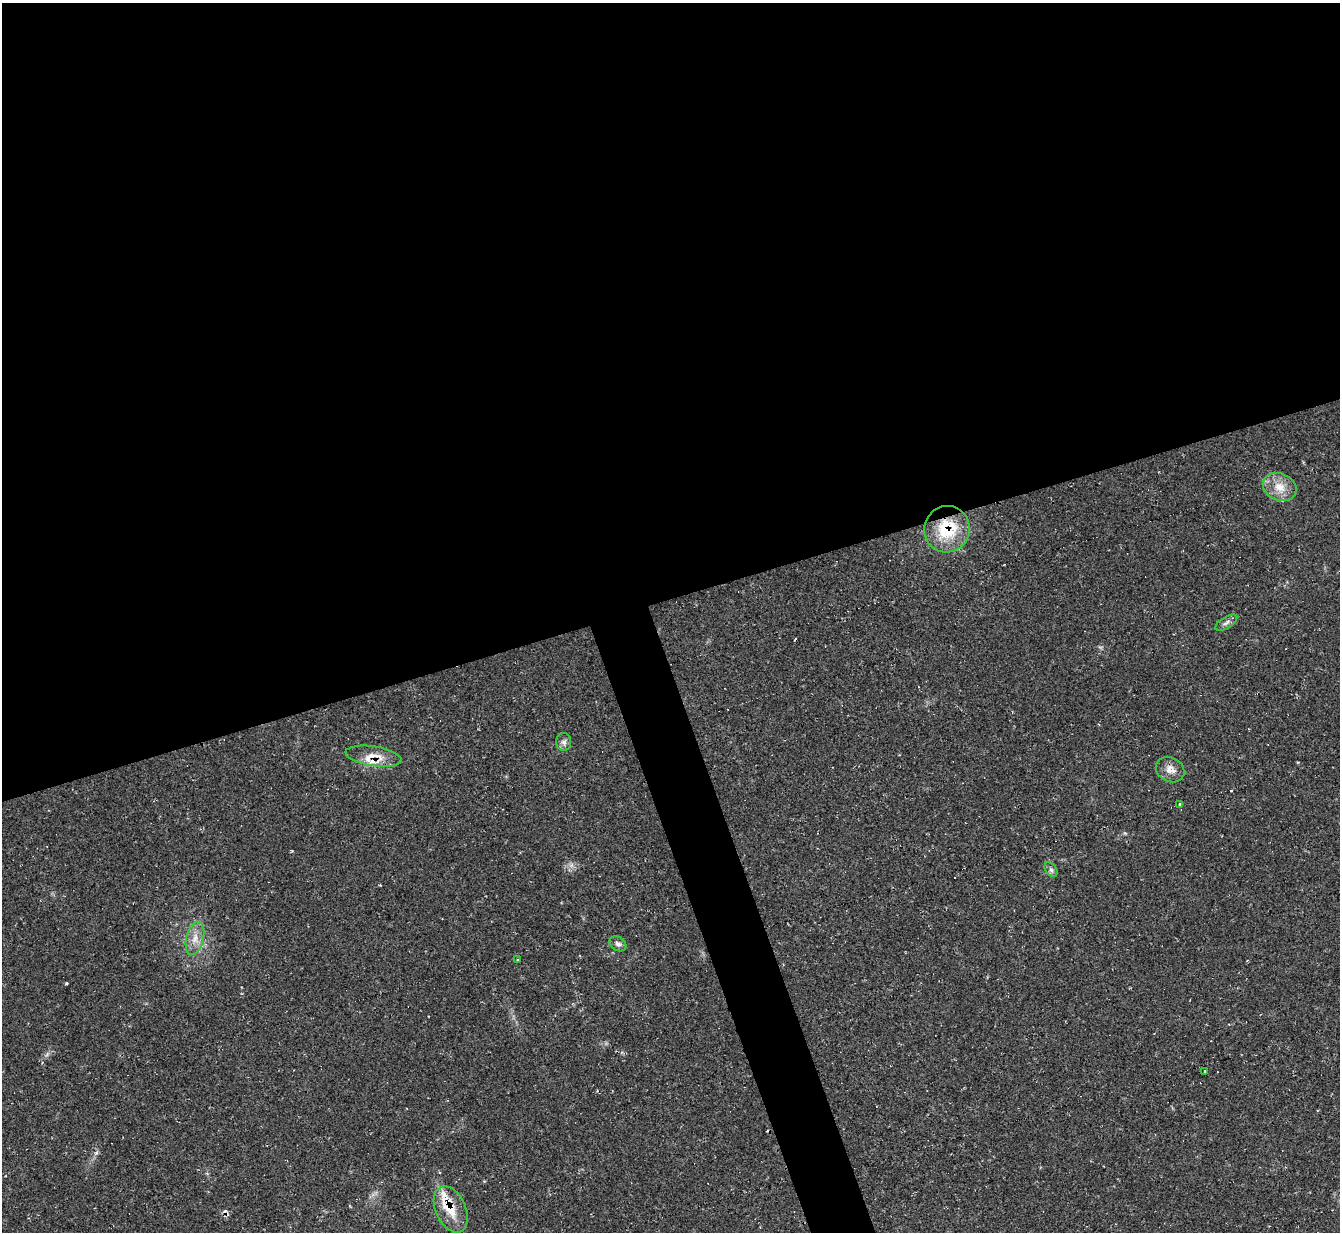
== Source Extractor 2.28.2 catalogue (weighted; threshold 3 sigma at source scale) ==
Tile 2 of 4 x 4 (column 2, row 1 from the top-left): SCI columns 1346-2683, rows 3967-5196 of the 5358 x 5342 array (HDU 1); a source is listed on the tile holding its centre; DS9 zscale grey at full resolution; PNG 1342 x 1234 px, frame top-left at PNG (2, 3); each listed source drawn as its Kron ellipse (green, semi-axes under 4 px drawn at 4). Shown black and unused: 51% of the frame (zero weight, under 2 of 3 exposures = <1% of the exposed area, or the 3 px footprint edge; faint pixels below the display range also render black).
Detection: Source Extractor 2.28.2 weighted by HDU 2 'WHT'; one run over the whole footprint, this tile lists its part. Background 0.0474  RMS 0.0067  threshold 0.0302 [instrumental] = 3 sigma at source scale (4.5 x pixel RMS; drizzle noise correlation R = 1.50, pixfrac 1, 0.05/0.05 arcsec/px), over >= 5 px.
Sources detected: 19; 1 cosmic-ray / hot-pixel residue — neither listed nor drawn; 5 inside a brighter listed object's ellipse — not listed separately; the other 13 listed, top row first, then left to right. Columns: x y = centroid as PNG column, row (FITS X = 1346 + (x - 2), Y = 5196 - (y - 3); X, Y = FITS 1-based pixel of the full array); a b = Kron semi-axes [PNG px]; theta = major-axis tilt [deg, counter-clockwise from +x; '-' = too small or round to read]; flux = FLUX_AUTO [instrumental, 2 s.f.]
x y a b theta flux
1280 487 17 13 -24 11
947 529 23 22 - 32
1226 623 12 5 32 2.4
564 742 9 7 89 2.8
374 756 28 9 -9 10
1170 769 15 12 -30 6
1180 804 3 3 - 4.4
1051 870 8 5 -53 1.7
195 938 17 8 76 6.9
618 944 9 7 -32 2.4
518 959 3 2 - 0.92
1205 1072 3 3 - 1.9
451 1209 24 15 -65 16
Overlapping masked pixels (flux is a lower limit): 3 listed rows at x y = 947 529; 374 756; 451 1209